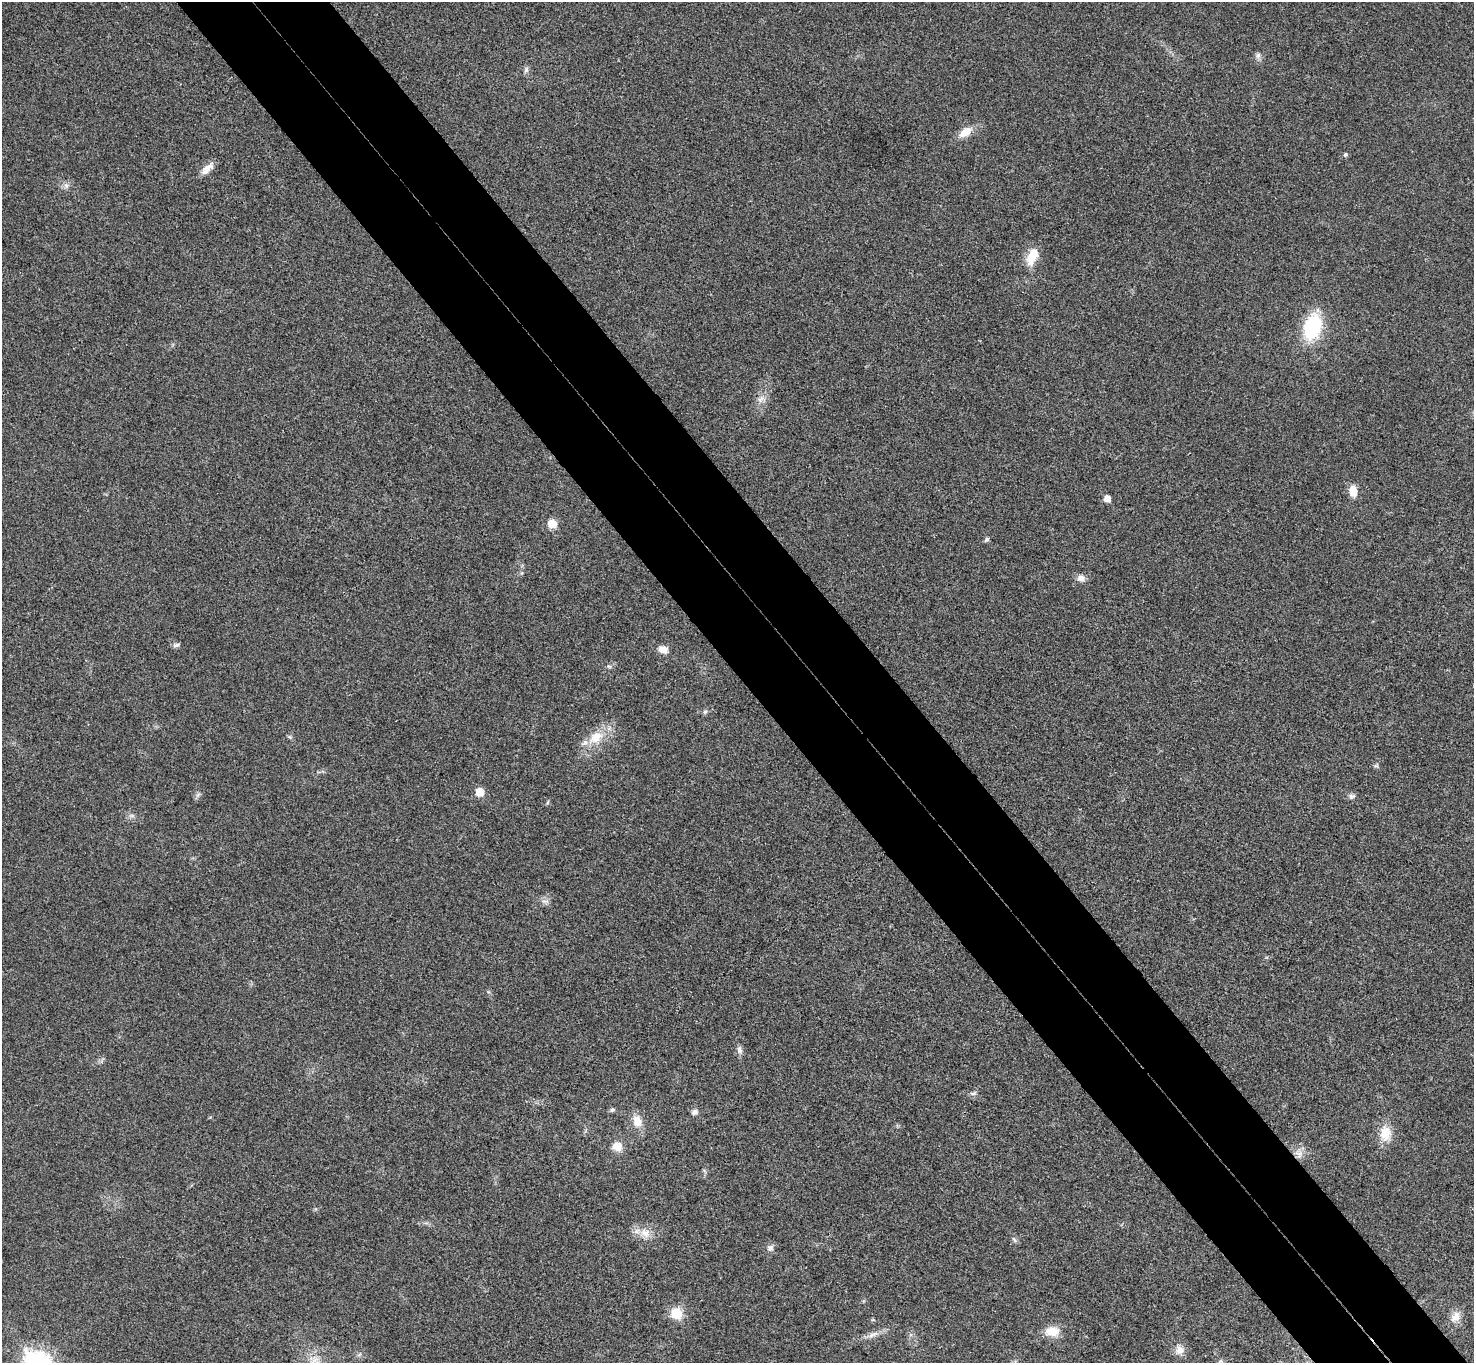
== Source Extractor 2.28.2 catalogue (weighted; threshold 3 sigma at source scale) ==
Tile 6 of 4 x 4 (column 2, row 2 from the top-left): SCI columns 1524-2995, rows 3056-4416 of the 5987 x 5973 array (HDU 1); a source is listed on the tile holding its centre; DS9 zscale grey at full resolution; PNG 1476 x 1365 px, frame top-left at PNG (2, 2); no overlay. Shown black and unused: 10% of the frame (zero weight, under 3 of 4 exposures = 6% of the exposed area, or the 3 px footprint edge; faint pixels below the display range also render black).
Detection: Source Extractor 2.28.2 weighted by HDU 2 'WHT'; one run over the whole footprint, this tile lists its part. Background 0.0245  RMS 0.0061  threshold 0.0275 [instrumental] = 3 sigma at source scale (4.5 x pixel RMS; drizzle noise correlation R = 1.50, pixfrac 1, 0.05/0.05 arcsec/px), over >= 5 px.
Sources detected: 39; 1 inside a brighter object's white glare — not listed; the other 38 listed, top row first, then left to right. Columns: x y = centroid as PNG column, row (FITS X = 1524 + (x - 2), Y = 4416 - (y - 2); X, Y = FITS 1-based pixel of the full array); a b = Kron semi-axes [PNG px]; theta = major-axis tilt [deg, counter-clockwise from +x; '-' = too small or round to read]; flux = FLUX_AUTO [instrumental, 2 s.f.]
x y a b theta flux
1258 55 7 6 - 1.7
526 70 7 6 - 1.4
965 132 17 9 37 7.3
1345 154 5 4 - 1.1
207 168 21 8 45 4.9
66 185 7 6 - 1.9
1032 258 17 12 65 10
1312 327 22 14 74 44
760 399 11 4 34 2.1
1353 491 10 7 -83 8.1
1107 498 5 5 - 6.7
552 524 11 10 - 5.7
987 539 6 4 46 1.4
1081 578 10 8 -16 3
176 645 9 5 9 1.6
663 649 11 7 -20 4.5
609 666 6 4 -18 0.87
705 712 6 4 2 1
596 737 19 13 40 11
1376 766 7 4 -17 0.93
479 792 6 6 - 12
1351 796 9 6 -3 1.7
548 802 6 4 71 0.7
739 1050 11 6 -79 2.2
973 1093 8 4 -8 1.2
612 1110 6 5 - 1
695 1112 8 6 43 1.9
637 1121 15 11 -71 6.9
1385 1133 20 14 83 10
617 1146 11 10 - 6.5
1298 1153 12 4 -9 2.3
645 1233 14 10 -25 5.8
770 1248 8 8 - 2.3
676 1313 9 8 - 17
1455 1317 14 10 51 5.7
1052 1331 16 11 1 9.3
875 1334 9 4 17 2.1
1179 1350 12 10 -64 4.6